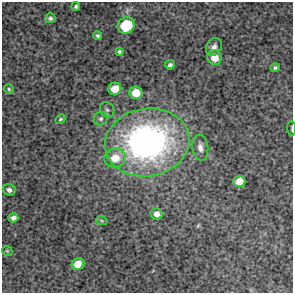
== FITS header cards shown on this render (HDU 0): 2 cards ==
NAXIS1  =                  291 / FITS: X Dimension
NAXIS2  =                  291 / FITS: Y Dimension

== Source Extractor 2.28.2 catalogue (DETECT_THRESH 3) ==
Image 291 x 291 px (HDU 0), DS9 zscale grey, 1 PNG px = 1 image px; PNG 295 x 295 px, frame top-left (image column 1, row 291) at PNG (2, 2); each listed source drawn as its Kron ellipse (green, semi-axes under 4 px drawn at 4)
Background 4140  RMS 220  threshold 666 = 3 sigma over >= 5 px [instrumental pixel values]
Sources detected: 26; all 26 listed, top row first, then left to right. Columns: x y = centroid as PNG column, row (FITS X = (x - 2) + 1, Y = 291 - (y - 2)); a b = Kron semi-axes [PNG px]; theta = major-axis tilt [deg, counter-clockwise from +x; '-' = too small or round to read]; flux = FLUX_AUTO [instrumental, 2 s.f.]
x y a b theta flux
76 6 4 4 - 2.6e+04
50 18 5 5 - 3.7e+04
126 25 9 8 - 6.4e+05
97 36 5 4 - 3.2e+04
214 47 9 7 59 7.0e+04
119 52 3 3 - 2.4e+04
215 58 7 7 - 1.9e+05
170 65 5 4 - 4.1e+04
275 68 5 4 - 3.0e+04
9 89 5 4 - 2.1e+04
115 89 6 6 - 2.1e+05
136 93 6 6 - 2.4e+05
107 110 8 7 - 4.2e+04
60 119 5 3 - 2.1e+04
101 119 7 6 - 4.3e+04
292 128 7 2 -87 1.9e+04
147 142 42 34 9 5.2e+06
200 147 13 8 -83 8.4e+04
115 158 11 9 6 2.6e+05
239 181 6 6 - 1.7e+05
9 190 6 5 - 6.4e+04
157 214 6 5 - 8.7e+04
13 218 5 4 - 5.7e+04
102 221 5 3 - 1.4e+04
7 251 5 4 - 1.8e+04
78 264 6 6 - 1.7e+05
At the frame edge (FLAGS 8, measured only in part): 1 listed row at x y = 292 128